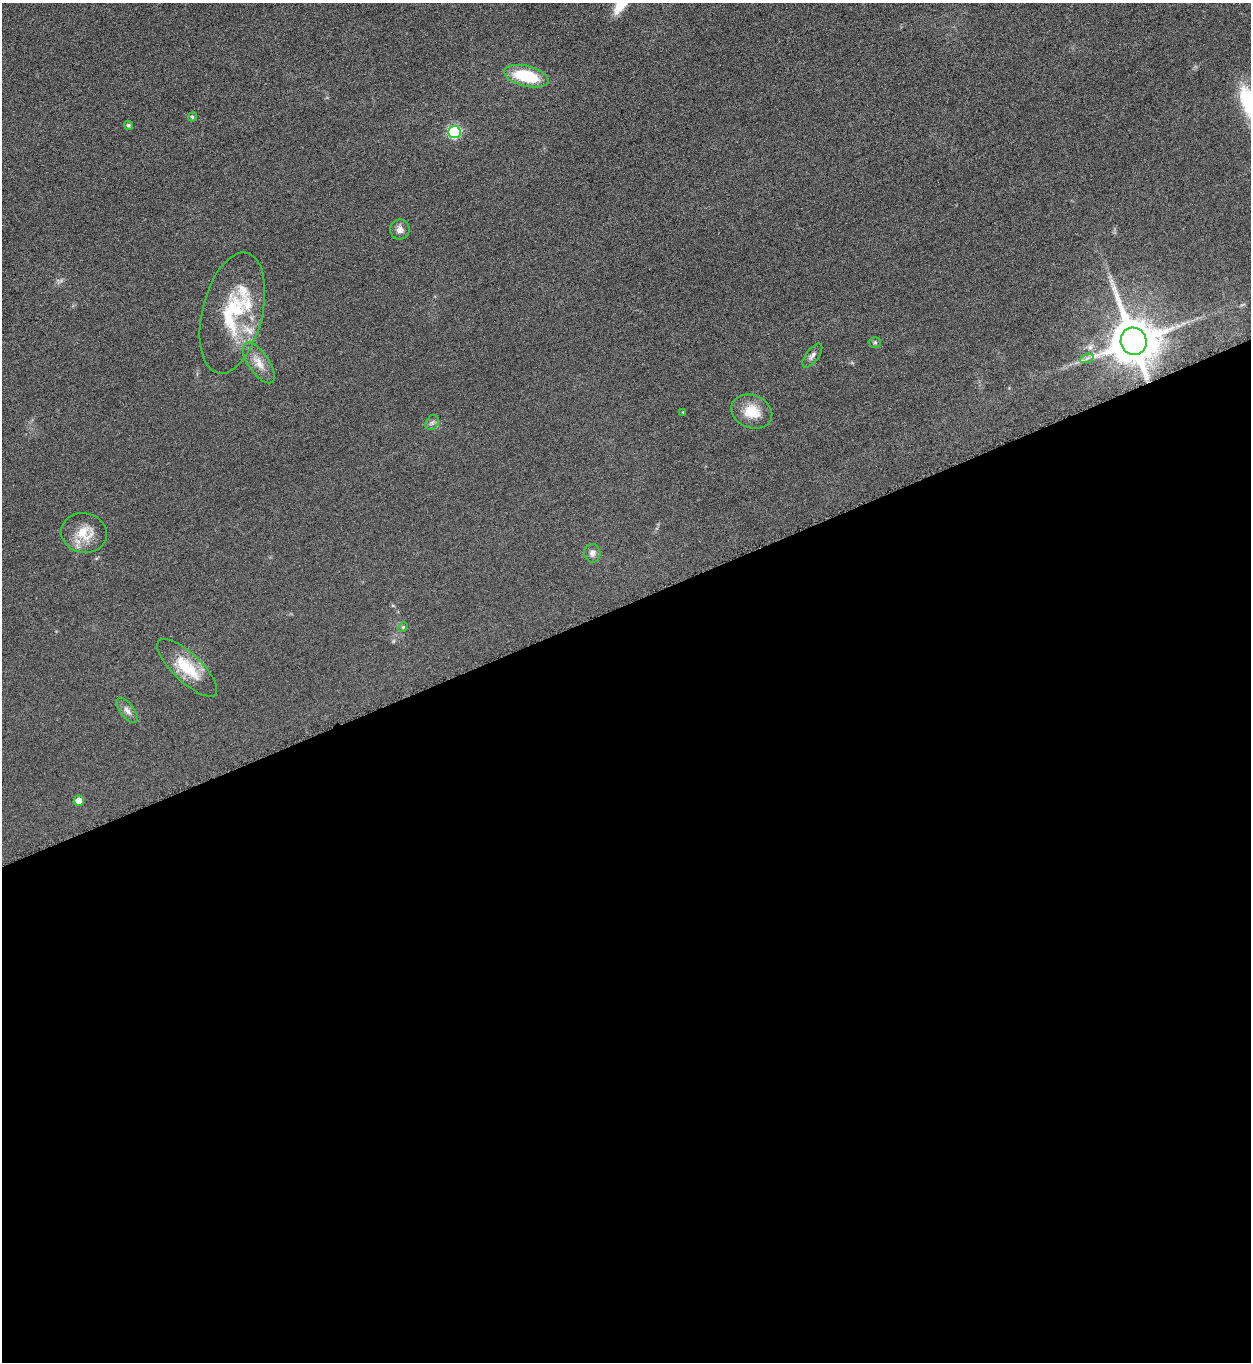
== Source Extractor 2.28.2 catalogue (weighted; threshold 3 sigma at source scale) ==
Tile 15 of 4 x 4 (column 3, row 4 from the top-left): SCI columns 2663-3911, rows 20-1379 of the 5451 x 5466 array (HDU 1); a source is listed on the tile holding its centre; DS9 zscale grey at full resolution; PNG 1253 x 1364 px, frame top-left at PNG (2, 3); each listed source drawn as its Kron ellipse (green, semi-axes under 4 px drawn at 4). Shown black and unused: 56% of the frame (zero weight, under 3 of 6 exposures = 2% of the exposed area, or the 3 px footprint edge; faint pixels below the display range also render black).
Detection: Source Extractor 2.28.2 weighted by HDU 2 'WHT'; one run over the whole footprint, this tile lists its part. Background 0.0872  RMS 0.0097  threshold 0.0396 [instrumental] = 3 sigma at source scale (4.09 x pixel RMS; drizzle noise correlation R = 1.36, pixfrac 0.8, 0.05/0.05 arcsec/px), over >= 5 px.
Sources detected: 23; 3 inside a brighter listed object's ellipse — not listed separately; the other 20 listed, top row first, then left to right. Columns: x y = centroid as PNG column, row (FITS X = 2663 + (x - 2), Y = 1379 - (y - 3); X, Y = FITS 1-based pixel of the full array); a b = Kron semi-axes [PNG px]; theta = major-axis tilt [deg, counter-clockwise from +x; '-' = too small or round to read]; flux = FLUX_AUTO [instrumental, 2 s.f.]
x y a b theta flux
526 76 23 10 -14 41
192 117 5 4 - 1.6
128 125 5 4 - 1.6
454 132 6 6 - 110
400 229 10 10 - 5.2
232 313 62 30 76 63
1134 341 14 13 - 4100
875 342 6 5 - 1.4
812 356 14 6 52 3.4
1087 358 7 4 19 2
259 363 24 10 -55 11
683 412 4 4 - 0.7
752 412 21 16 -21 20
432 423 8 6 55 2.6
84 533 23 19 -13 20
592 553 9 8 - 4
403 627 5 4 - 1.1
187 668 39 14 -44 31
127 710 15 7 -53 4.6
79 801 5 5 - 8.8
Overlapping masked pixels (flux is a lower limit): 1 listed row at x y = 1134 341